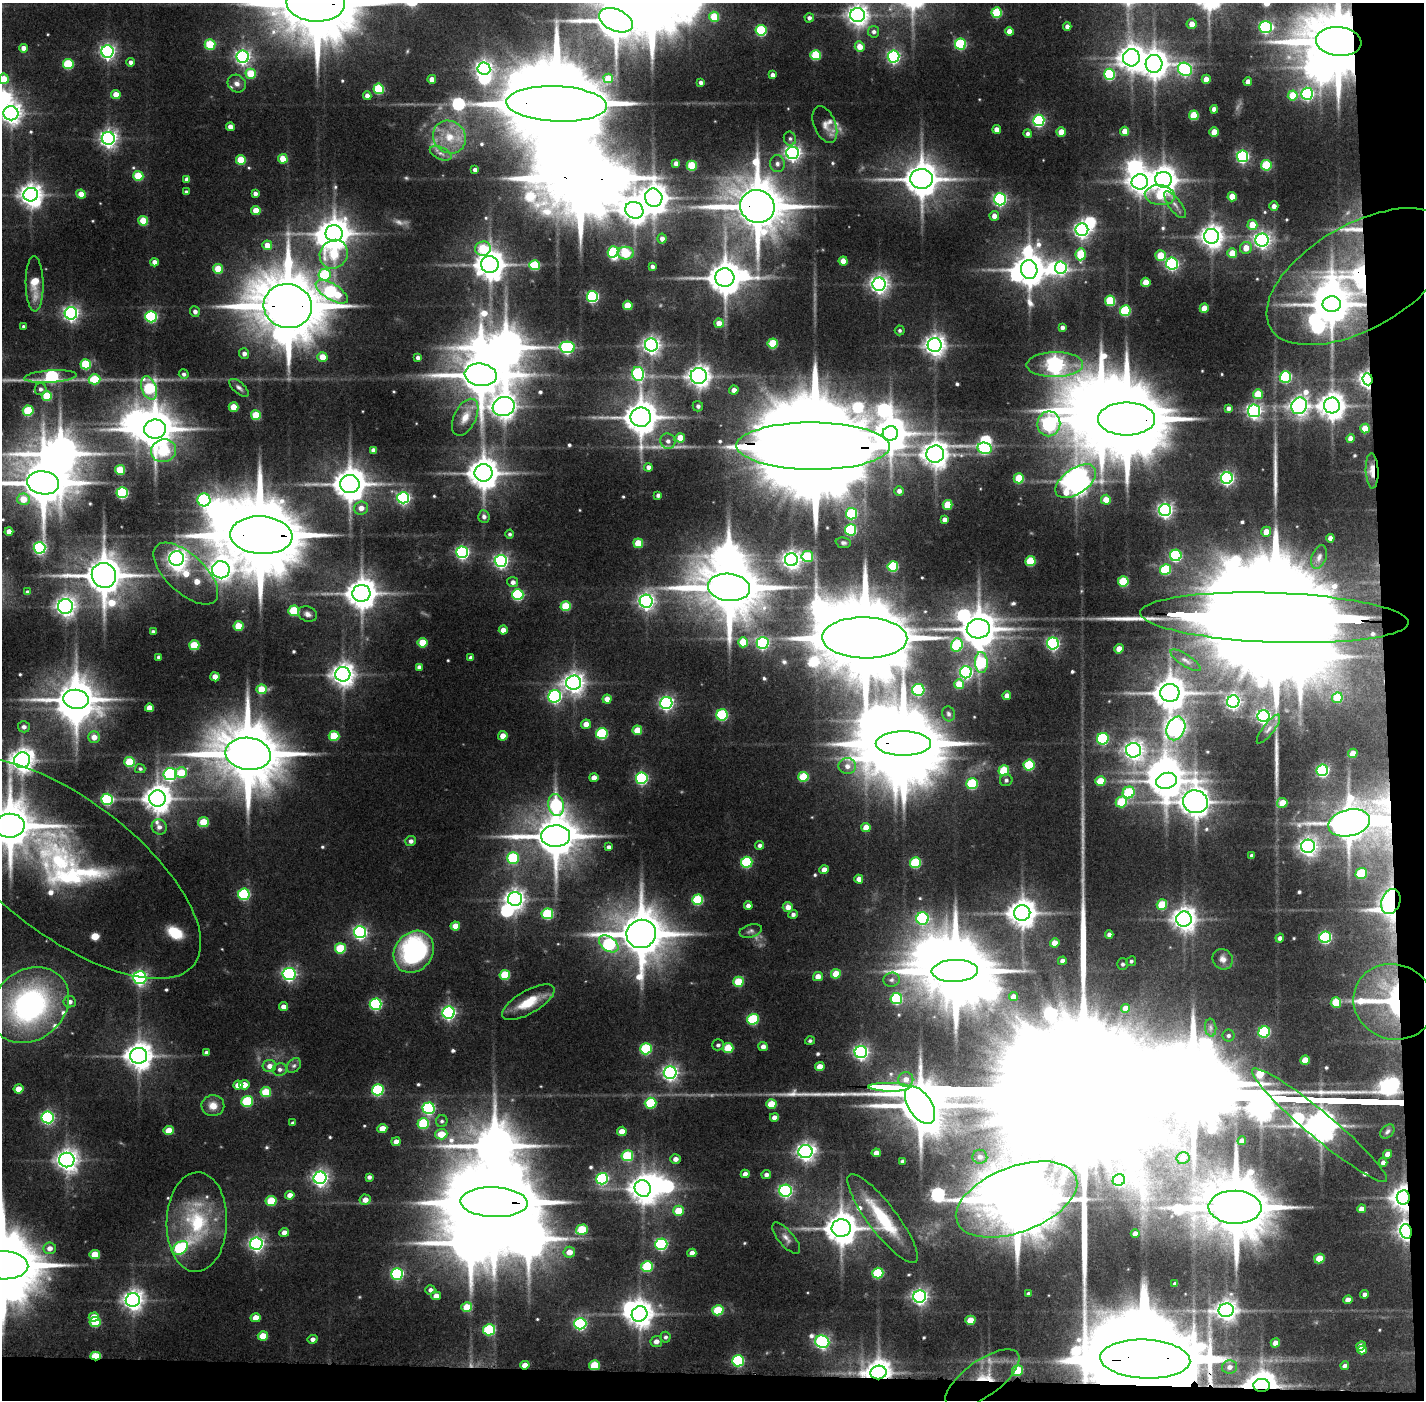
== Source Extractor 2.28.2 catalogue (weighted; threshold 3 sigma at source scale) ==
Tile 9 of 3 x 3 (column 3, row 3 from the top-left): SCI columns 2846-4267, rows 33-1430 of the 4270 x 4257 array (HDU 1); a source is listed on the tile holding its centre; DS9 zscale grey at full resolution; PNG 1426 x 1402 px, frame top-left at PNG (2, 3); each listed source drawn as its Kron ellipse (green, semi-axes under 4 px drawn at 4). Shown black and unused: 5% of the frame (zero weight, under 3 of 5 exposures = <1% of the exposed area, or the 3 px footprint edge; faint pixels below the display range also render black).
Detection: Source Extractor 2.28.2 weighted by HDU 2 'WHT'; one run over the whole footprint, this tile lists its part. Background 0.128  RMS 0.0075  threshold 0.0337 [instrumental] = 3 sigma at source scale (4.5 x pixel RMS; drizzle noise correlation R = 1.50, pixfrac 1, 0.05/0.05 arcsec/px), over >= 5 px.
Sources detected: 630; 7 too faint to see at this stretch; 51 inside a brighter object's white glare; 3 long thin detections or spike segments (spike, bleed or trail) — neither listed nor drawn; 18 inside a brighter listed object's ellipse — not listed separately; of the other 551, all 500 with FLUX_AUTO >= 1.66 (the completeness limit of this list) listed and drawn (51 fainter detections not listed), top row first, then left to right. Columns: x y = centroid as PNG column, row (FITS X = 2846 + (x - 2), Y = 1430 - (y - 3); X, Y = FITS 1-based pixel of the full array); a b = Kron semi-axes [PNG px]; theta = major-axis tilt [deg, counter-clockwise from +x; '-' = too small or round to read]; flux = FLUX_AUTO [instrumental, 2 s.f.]
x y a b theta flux
316 3 29 18 -3 11000
997 13 5 5 - 48
857 15 7 7 - 560
714 17 5 5 - 27
809 18 5 4 - 2.8
616 20 18 10 -24 2500
1192 24 5 5 - 7.9
1067 26 4 4 - 4.1
1266 27 6 6 - 130
761 30 5 5 - 68
1009 31 4 4 - 10
874 32 6 5 - 2.5
1339 42 23 14 -5 7200
210 44 5 5 - 43
961 44 5 5 - 70
860 47 5 5 - 9.3
23 48 4 4 - 5.3
107 51 6 6 - 250
816 55 5 5 - 40
894 56 6 6 - 170
243 57 6 6 - 240
1131 58 8 8 - 860
131 62 4 4 - 3.3
68 64 5 5 - 50
1154 64 9 8 - 1100
484 69 6 6 - 300
1185 69 7 6 - 160
251 74 5 5 - 30
1109 74 5 5 - 74
772 75 4 4 - 4
608 78 5 5 - 15
4 79 5 5 - 14
432 79 4 4 - 6.5
1206 79 4 4 - 7.8
701 82 4 3 - 2.6
1248 82 4 4 - 6.1
237 84 9 8 - 4.3
379 89 5 5 - 51
1307 94 6 6 - 130
116 95 5 4 - 11
367 95 4 4 - 3.9
1293 95 5 5 - 22
557 104 50 17 -2 22000
1214 109 4 4 - 4.9
11 113 7 7 - 550
1194 115 5 5 - 32
1039 120 5 5 - 130
825 125 19 11 -67 6.3
230 127 4 4 - 5.7
997 129 4 4 - 6.4
1125 131 4 4 - 9.8
1061 132 4 4 - 14
1214 132 5 4 - 13
1028 134 4 4 - 2.4
449 137 17 15 -43 17
108 138 6 6 - 350
790 138 7 6 - 2.3
441 153 12 6 -24 3.3
793 153 6 6 - 300
1242 156 6 5 - 150
283 159 5 4 - 17
241 160 5 5 - 25
676 163 4 4 - 4.3
777 164 8 7 - 3.4
1266 165 5 5 - 49
692 166 5 5 - 36
475 170 4 4 - 3.4
138 176 5 5 - 31
187 179 4 4 - 3.6
921 179 11 10 - 2000
1163 180 8 8 - 960
1140 182 8 7 - 660
186 192 4 3 - 2.1
255 193 4 4 - 3.2
81 194 5 4 - 11
31 195 7 6 - 650
1160 195 15 10 -6 27
1232 197 5 4 - 13
654 198 9 8 - 1100
1000 199 6 6 - 160
1175 205 16 6 -53 4.7
757 206 17 16 - 4200
1274 206 5 4 - 4.4
634 210 9 8 - 950
256 211 4 4 - 15
994 216 5 5 - 5.3
143 221 5 5 - 22
1252 225 5 5 - 18
1082 230 6 6 - 300
334 233 8 8 - 1300
1211 236 7 7 - 700
662 239 5 4 - 4.5
1262 240 6 6 - 330
267 245 5 5 - 11
1246 248 6 6 - 9.7
483 249 8 7 - 42
613 252 6 5 - 51
626 253 8 6 0 44
1232 253 5 4 - 17
334 254 15 13 49 46
1081 254 6 5 - 36
1161 255 5 5 - 24
843 261 4 4 - 12
154 262 4 4 - 5.1
490 264 9 8 - 1200
1172 264 6 6 - 150
535 265 5 5 - 40
652 267 4 4 - 2.8
1061 268 6 6 - 140
218 269 5 4 - 22
1029 269 9 8 - 1400
324 275 6 6 - 52
1360 277 103 52 30 270
725 278 9 9 - 1800
1146 282 4 4 - 13
35 284 28 9 -89 17
879 284 6 6 - 400
332 292 18 8 -32 81
592 296 5 5 - 110
1110 301 5 5 - 46
1332 304 9 8 - 2000
628 305 5 5 - 17
288 306 24 22 -13 7700
1204 308 4 4 - 12
1125 311 5 5 - 56
195 312 5 5 - 3.2
71 313 6 6 - 270
151 317 6 5 - 98
719 323 5 4 - 9.4
24 326 3 3 - 1.8
1062 327 4 4 - 3
900 330 5 5 - 1.7
773 344 5 5 - 36
651 345 6 6 - 360
935 345 7 7 - 570
567 347 7 5 -1 160
244 353 5 5 - 3.4
322 357 5 5 - 13
418 357 4 4 - 2.9
86 364 5 5 - 46
1055 365 28 12 1 350
184 374 5 5 - 2.3
638 374 7 6 - 120
481 375 16 11 -6 3100
699 376 8 8 - 520
50 377 26 6 4 130
1285 377 6 5 - 85
94 379 6 5 - 33
1368 379 6 5 - 370
149 388 12 7 -69 66
239 388 12 5 -42 2.6
40 389 6 6 - 2.4
734 390 4 4 - 5.1
1258 394 5 5 - 19
47 396 5 5 - 30
1332 405 8 8 - 930
504 406 11 9 19 780
698 406 5 5 - 2.6
1299 406 8 7 - 420
234 407 5 4 - 18
1229 408 4 4 - 3
28 411 5 5 - 43
1254 411 6 6 - 230
256 415 5 5 - 27
465 417 20 11 63 11
641 417 10 9 - 1800
1127 419 28 16 0 10000
1049 424 12 11 - 170
155 429 11 9 10 2400
1365 429 5 4 - 16
890 433 7 7 - 1600
680 438 5 4 - 14
1350 438 4 4 - 5
668 441 8 7 - 4.2
813 446 76 23 0 38000
984 448 7 5 -11 78
373 450 4 4 - 3.3
163 451 12 11 - 60
935 454 9 8 - 910
648 467 4 4 - 3.6
120 470 5 5 - 30
1372 471 17 6 -87 9.2
483 473 9 8 - 1400
1019 478 5 5 - 26
1227 478 6 6 - 200
1076 481 23 12 35 1100
43 483 16 11 -8 3700
350 484 9 9 - 1600
899 491 5 5 - 3.7
122 493 5 5 - 95
658 495 4 4 - 2.7
403 498 6 6 - 170
23 499 6 6 - 13
204 500 6 6 - 110
1106 500 5 5 - 9.9
947 505 5 5 - 21
361 508 7 6 - 5.8
1165 510 6 6 - 260
851 514 5 5 - 53
484 517 6 5 - 3
944 519 4 4 - 3.3
850 530 5 5 - 75
9 531 4 4 - 6.4
1266 532 5 5 - 11
510 534 4 4 - 1.7
261 535 31 19 -4 12000
1330 538 4 4 - 4.6
638 543 5 4 - 22
843 543 7 5 -6 1.9
39 548 6 5 - 150
462 552 6 6 - 170
1176 555 6 5 - 96
807 556 6 5 - 47
1319 557 12 7 69 4
177 558 7 7 - 410
791 560 6 6 - 420
501 561 6 6 - 220
1030 561 5 5 - 36
893 566 5 5 - 61
221 570 9 8 - 530
1165 570 5 5 - 47
186 574 40 19 -43 32
104 575 13 12 - 2400
1123 581 5 5 - 38
513 582 5 5 - 3.5
729 587 21 13 -6 6100
28 592 4 4 - 2.3
361 593 9 8 - 1400
518 595 6 5 - 78
646 601 6 6 - 310
65 606 7 7 - 400
566 606 5 5 - 31
294 611 5 5 - 40
307 614 10 7 -23 3.5
1274 618 134 25 -2 76000
238 626 5 5 - 23
978 629 11 9 2 2100
503 630 4 4 - 8.1
153 632 4 3 - 2.2
865 638 42 20 -1 17000
743 642 5 5 - 23
422 643 5 5 - 22
763 643 6 6 - 140
1053 643 6 6 - 170
194 645 5 5 - 33
957 645 7 5 68 67
1119 649 4 4 - 10
159 657 4 3 - 2.2
471 658 4 4 - 2.8
1185 660 17 6 -33 4.2
981 662 10 6 -87 64
419 667 4 4 - 2.9
966 672 6 6 - 150
343 674 7 7 - 690
215 677 4 4 - 9.1
574 683 7 7 - 530
959 684 5 5 - 20
262 689 5 5 - 18
918 690 6 6 - 92
1170 693 9 9 - 1500
555 696 6 6 - 160
1007 696 4 4 - 5.8
1337 698 5 5 - 29
76 699 13 9 -7 2300
607 699 4 4 - 7.3
1233 702 6 6 - 250
666 703 6 6 - 200
149 708 4 4 - 8.7
948 714 7 6 - 2.3
722 715 6 5 - 74
1263 716 6 6 - 210
586 724 5 4 - 6.5
24 727 6 5 - 3.2
1176 728 12 9 67 290
1268 729 18 5 52 4.3
637 730 5 4 - 18
602 734 5 5 - 70
334 736 5 5 - 31
503 736 5 4 - 8.7
94 737 6 6 - 6.9
1103 739 6 5 - 82
903 744 27 12 0 9100
1133 750 7 7 - 400
1353 753 5 4 - 9.9
248 754 23 16 -8 7100
22 760 8 7 - 740
130 762 5 5 - 37
1029 765 5 5 - 56
847 766 8 8 - 5.1
140 769 5 4 - 1.7
1004 770 5 5 - 36
1322 770 6 5 - 140
181 773 6 5 - 23
170 774 6 6 - 130
803 777 5 5 - 35
594 778 4 4 - 6
642 778 6 5 - 120
1006 780 6 6 - 2.2
1100 781 5 5 - 19
1166 781 10 8 13 1300
972 784 5 5 - 58
1129 792 6 5 - 53
157 798 8 8 - 1000
107 799 6 5 - 86
1121 802 6 5 - 34
1195 802 12 11 - 1300
1282 803 5 5 - 17
556 805 11 8 -79 93
203 822 5 5 - 26
1349 823 21 13 13 2000
10 826 15 12 2 3400
159 827 8 7 - 3.3
866 827 5 4 - 11
556 836 14 11 1 3100
411 841 5 5 - 3.2
760 845 4 4 - 2.6
1308 846 7 6 - 400
609 847 4 4 - 2.9
1251 855 3 3 - 2
513 858 6 6 - 62
747 862 6 5 - 72
915 863 5 5 - 52
67 868 160 68 -37 240
824 870 4 4 - 7.3
1361 873 5 5 - 43
859 879 4 4 - 6.3
244 894 6 5 - 84
515 899 7 7 - 470
697 900 5 5 - 55
1391 902 13 9 68 410
1162 905 5 5 - 27
748 906 4 4 - 4.7
788 907 5 5 - 6.2
1022 913 8 8 - 1000
547 914 5 5 - 59
793 914 5 4 - 2.7
922 918 6 6 - 120
1184 919 8 7 - 690
455 926 5 4 - 14
751 931 11 6 16 2.8
360 932 6 6 - 190
641 934 15 14 - 4000
1109 935 4 4 - 3.4
1325 937 6 5 - 110
1280 938 4 4 - 3
1055 943 5 4 - 8.9
609 944 11 7 -35 84
340 948 5 5 - 39
414 952 22 18 52 130
1223 959 11 9 -50 5.1
1062 961 4 4 - 4.1
1131 961 5 5 - 1.7
1123 964 5 5 - 2
955 971 23 11 2 7100
289 974 6 6 - 190
836 974 5 5 - 16
505 975 5 5 - 34
818 977 5 4 - 7.5
140 978 6 6 - 180
892 980 8 7 - 2.6
738 982 5 5 - 31
1013 997 4 4 - 5.1
896 999 6 5 - 69
70 1002 6 5 - 3.5
528 1002 29 11 30 20
1394 1002 41 37 -24 110
1336 1003 5 5 - 27
376 1004 6 5 - 120
29 1005 42 35 39 190
284 1007 4 4 - 5.4
1125 1008 4 4 - 7
448 1013 6 6 - 190
753 1019 6 5 - 59
1211 1028 9 5 -84 2.4
1264 1032 6 5 - 82
1228 1035 6 6 - 2.2
810 1041 5 4 - 1.8
718 1045 6 5 - 2.1
763 1047 5 5 - 4.6
728 1048 5 5 - 27
646 1049 6 5 - 65
861 1052 6 6 - 220
206 1053 4 4 - 3.1
139 1056 8 8 - 990
1305 1060 5 4 - 15
269 1066 7 6 - 5.4
294 1066 8 6 47 2.3
820 1067 5 4 - 9.3
280 1069 7 6 - 2.9
670 1073 6 6 - 280
906 1079 7 7 - 5.7
238 1085 4 4 - 7.1
244 1085 5 4 - 8
889 1087 21 3 -1 2800
18 1089 5 4 - 10
378 1090 6 5 - 83
266 1092 5 5 - 28
247 1101 5 5 - 55
651 1103 6 5 - 57
771 1104 5 5 - 19
920 1105 21 11 -56 3600
213 1106 11 10 - 8.4
429 1108 6 5 - 130
47 1117 6 6 - 140
774 1117 4 4 - 4.4
442 1121 6 5 - 1.9
293 1123 4 4 - 2.5
423 1123 6 5 - 51
1320 1125 87 13 -40 1600
382 1128 5 4 - 11
169 1131 5 4 - 18
622 1131 5 4 - 9.6
1387 1131 8 6 45 1.9
441 1134 6 5 - 16
1242 1141 4 4 - 5.3
396 1142 4 4 - 6.2
805 1152 7 6 - 400
876 1153 4 4 - 5.3
1388 1154 4 4 - 6.3
627 1156 6 5 - 49
980 1157 7 7 - 3.2
1183 1158 6 6 - 5.4
675 1159 5 4 - 4.6
67 1160 7 7 - 620
902 1161 4 4 - 2.5
1383 1162 4 4 - 3.2
745 1174 4 4 - 4.8
766 1175 5 4 - 3.2
369 1177 4 4 - 2.7
320 1178 6 6 - 290
602 1179 6 5 - 110
1119 1180 6 5 - 69
643 1188 8 8 - 930
785 1191 6 6 - 180
290 1195 4 4 - 6.6
1403 1197 7 6 - 730
1017 1199 64 32 21 9300
365 1200 5 5 - 6.5
271 1201 5 5 - 33
494 1202 33 15 -2 13000
1235 1207 26 16 -1 6700
1361 1209 4 4 - 5.4
678 1211 5 5 - 19
883 1219 55 14 -53 44
197 1222 50 30 88 63
841 1228 9 9 - 1600
582 1230 6 5 - 35
1406 1231 7 5 -77 350
284 1232 5 4 - 5.2
1135 1233 4 4 - 3.9
786 1238 19 7 -49 5.4
256 1244 6 6 - 250
661 1244 6 5 - 120
50 1248 6 6 - 5
180 1248 8 6 38 79
569 1252 6 5 - 7.9
692 1253 4 4 - 4.6
95 1255 5 4 - 20
1319 1258 5 4 - 18
3 1265 25 14 -2 8700
647 1266 6 5 - 56
878 1273 6 5 - 51
397 1274 6 6 - 120
1175 1284 4 4 - 3.2
430 1290 5 4 - 3
1028 1293 3 3 - 1.7
1364 1294 4 4 - 3.1
436 1296 5 4 - 6.4
920 1296 6 6 - 290
133 1300 7 7 - 520
1348 1300 4 4 - 5.6
467 1307 5 5 - 18
718 1310 5 5 - 37
1226 1310 7 6 - 530
640 1314 8 7 - 850
94 1317 5 4 - 11
256 1318 5 4 - 9.4
970 1320 5 4 - 14
95 1322 5 5 - 33
580 1324 6 5 - 120
489 1330 6 5 - 68
263 1336 5 4 - 15
665 1337 5 5 - 1.9
313 1339 5 4 - 3.3
656 1341 6 5 - 4.6
822 1342 7 6 - 200
1275 1343 5 4 - 7.2
1361 1346 5 4 - 6.7
1362 1350 5 4 - 5.3
95 1356 5 3 - 38
1145 1359 45 19 -3 33000
738 1361 6 5 - 79
525 1365 5 4 - 8
594 1365 5 5 - 29
1345 1366 4 4 - 2.8
1229 1367 7 7 - 4.4
1018 1370 5 5 - 33
878 1372 8 7 - 810
982 1379 44 18 36 39
1262 1385 8 6 2 1100
Overlapping masked pixels (flux is a lower limit): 27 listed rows (the first 20) at x y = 316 3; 1339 42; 557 104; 757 206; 1360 277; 288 306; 1368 379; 1127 419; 813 446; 1372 471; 261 535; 1274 618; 903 744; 1349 823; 1391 902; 1394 1002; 1403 1197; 494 1202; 1406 1231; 95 1356
Isophote crosses this tile's border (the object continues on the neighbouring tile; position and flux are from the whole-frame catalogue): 11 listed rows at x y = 316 3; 857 15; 1339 42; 4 79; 11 113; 50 377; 43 483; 22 760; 10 826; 67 868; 3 1265